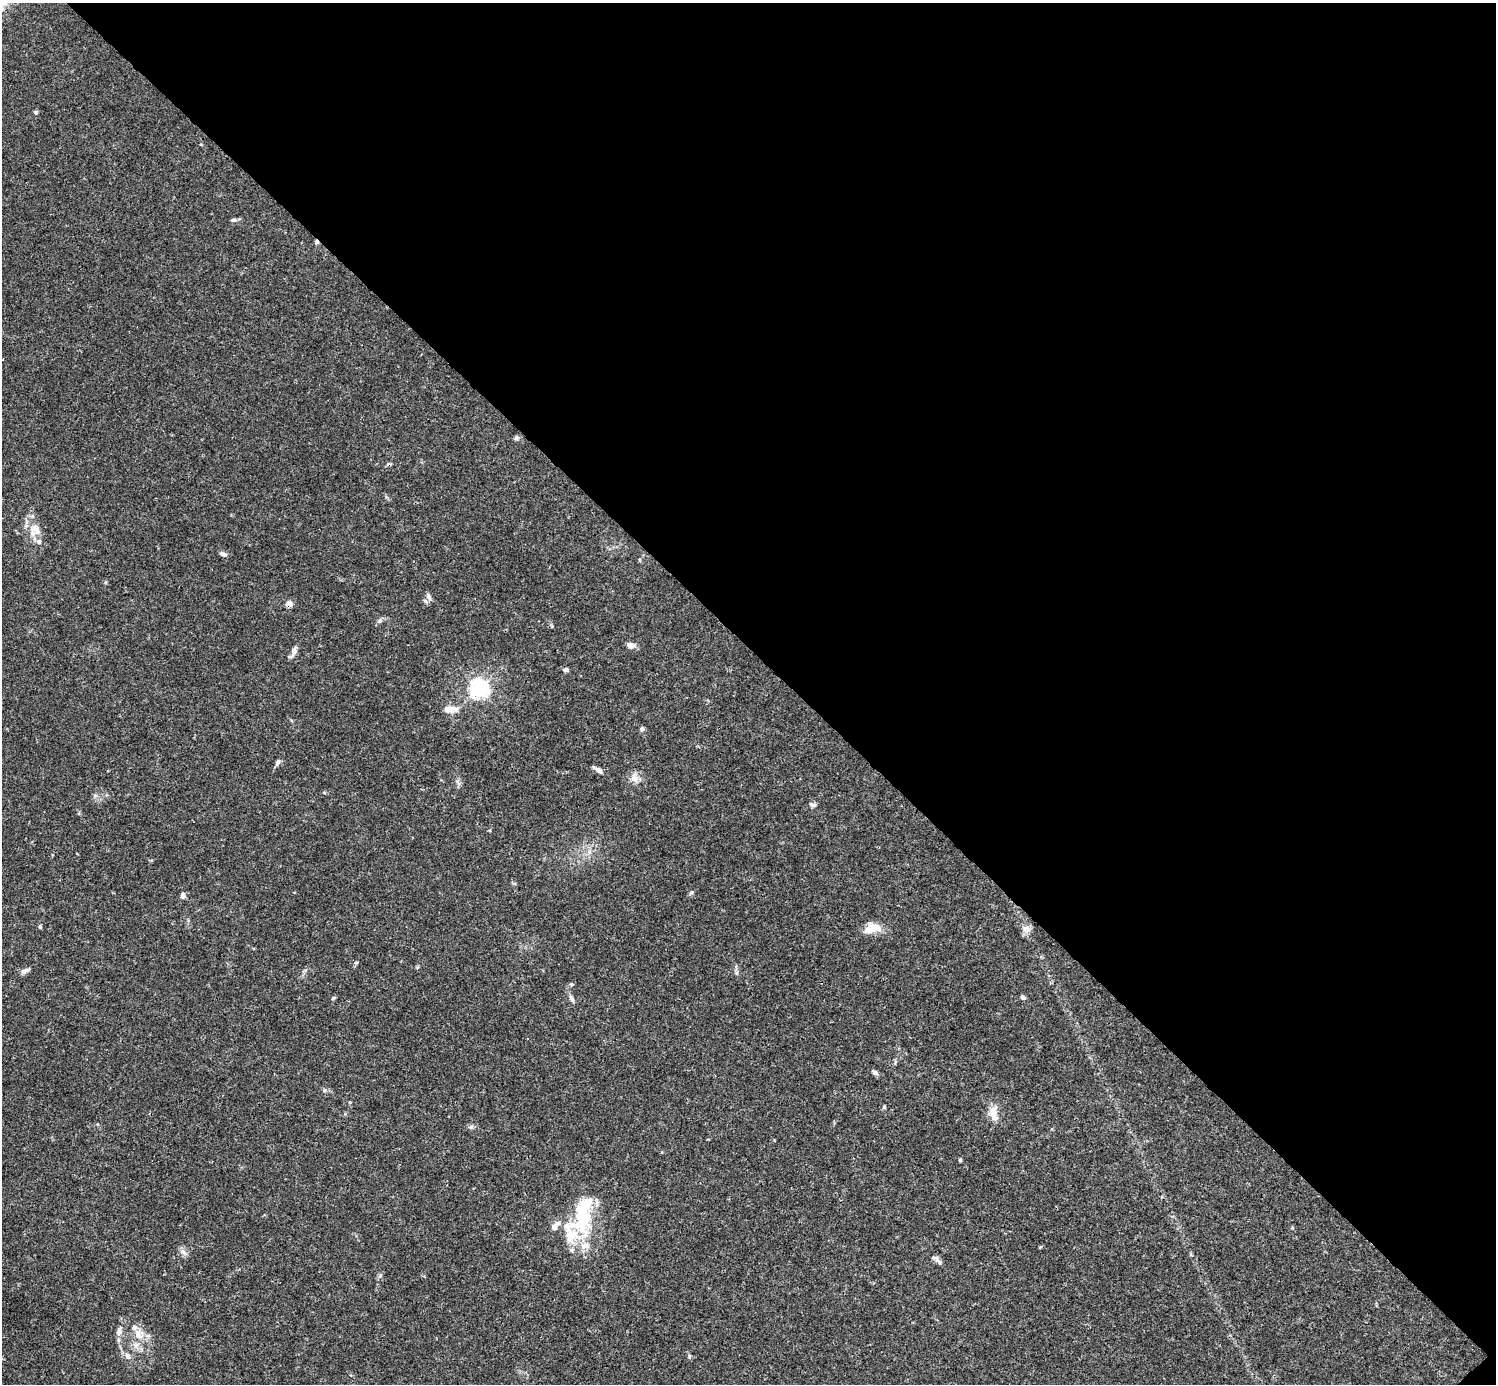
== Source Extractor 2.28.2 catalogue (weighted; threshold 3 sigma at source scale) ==
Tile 8 of 4 x 4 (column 4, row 2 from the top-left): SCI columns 4485-5978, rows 2920-4301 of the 5982 x 5981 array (HDU 1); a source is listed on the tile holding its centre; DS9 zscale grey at full resolution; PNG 1498 x 1386 px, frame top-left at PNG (2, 3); no overlay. Shown black and unused: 47% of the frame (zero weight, under 3 of 4 exposures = <1% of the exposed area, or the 3 px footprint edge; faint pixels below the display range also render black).
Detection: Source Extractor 2.28.2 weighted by HDU 2 'WHT'; one run over the whole footprint, this tile lists its part. Background 0.0165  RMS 0.0022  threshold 0.00978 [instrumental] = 3 sigma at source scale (4.5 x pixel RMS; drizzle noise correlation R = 1.50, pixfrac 1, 0.05/0.05 arcsec/px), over >= 5 px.
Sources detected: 50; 1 inside a brighter object's white glare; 1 cosmic-ray / hot-pixel residue — not listed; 5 inside a brighter listed object's ellipse — not listed separately; the other 43 listed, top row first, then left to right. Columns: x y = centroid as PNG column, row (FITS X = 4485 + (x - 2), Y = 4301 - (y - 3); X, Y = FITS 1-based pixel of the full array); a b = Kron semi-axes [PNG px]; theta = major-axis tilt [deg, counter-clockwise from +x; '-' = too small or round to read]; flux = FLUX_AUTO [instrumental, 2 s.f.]
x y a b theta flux
35 112 5 4 - 0.35
233 220 8 5 9 0.42
516 438 6 6 - 0.42
34 529 15 9 23 2
39 542 8 6 -61 0.61
223 554 8 5 -17 0.72
428 596 10 5 -65 0.73
289 604 8 6 12 1.1
379 621 6 4 71 0.37
631 645 9 7 0 1.2
294 650 12 7 66 1
566 670 6 5 - 0.49
479 688 7 7 - 97
448 709 10 8 -9 1.7
642 729 7 5 67 0.46
277 762 8 6 75 0.55
599 770 10 6 -34 0.92
634 778 13 10 -79 1.6
813 805 10 5 -12 0.52
183 895 7 6 - 0.66
40 927 5 4 - 0.27
876 927 19 10 -19 2.3
1026 929 12 8 -11 1.1
25 971 13 5 25 0.79
571 984 6 4 -12 0.28
1023 997 6 5 - 0.49
333 998 6 4 45 0.26
572 999 11 5 -52 0.56
875 1072 7 5 -25 0.6
324 1090 6 4 2 0.32
884 1107 5 4 - 0.29
993 1113 22 11 -72 2.4
471 1127 8 5 7 0.48
960 1160 4 4 - 0.26
1292 1228 5 3 - 0.2
571 1235 65 36 38 13
1040 1247 5 3 - 0.2
183 1252 10 7 -40 0.95
939 1261 19 4 -50 0.73
119 1332 12 6 81 0.95
138 1335 13 8 -40 1.8
127 1356 10 6 -52 0.79
689 1356 7 3 82 0.28
Overlapping masked pixels (flux is a lower limit): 1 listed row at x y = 289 604